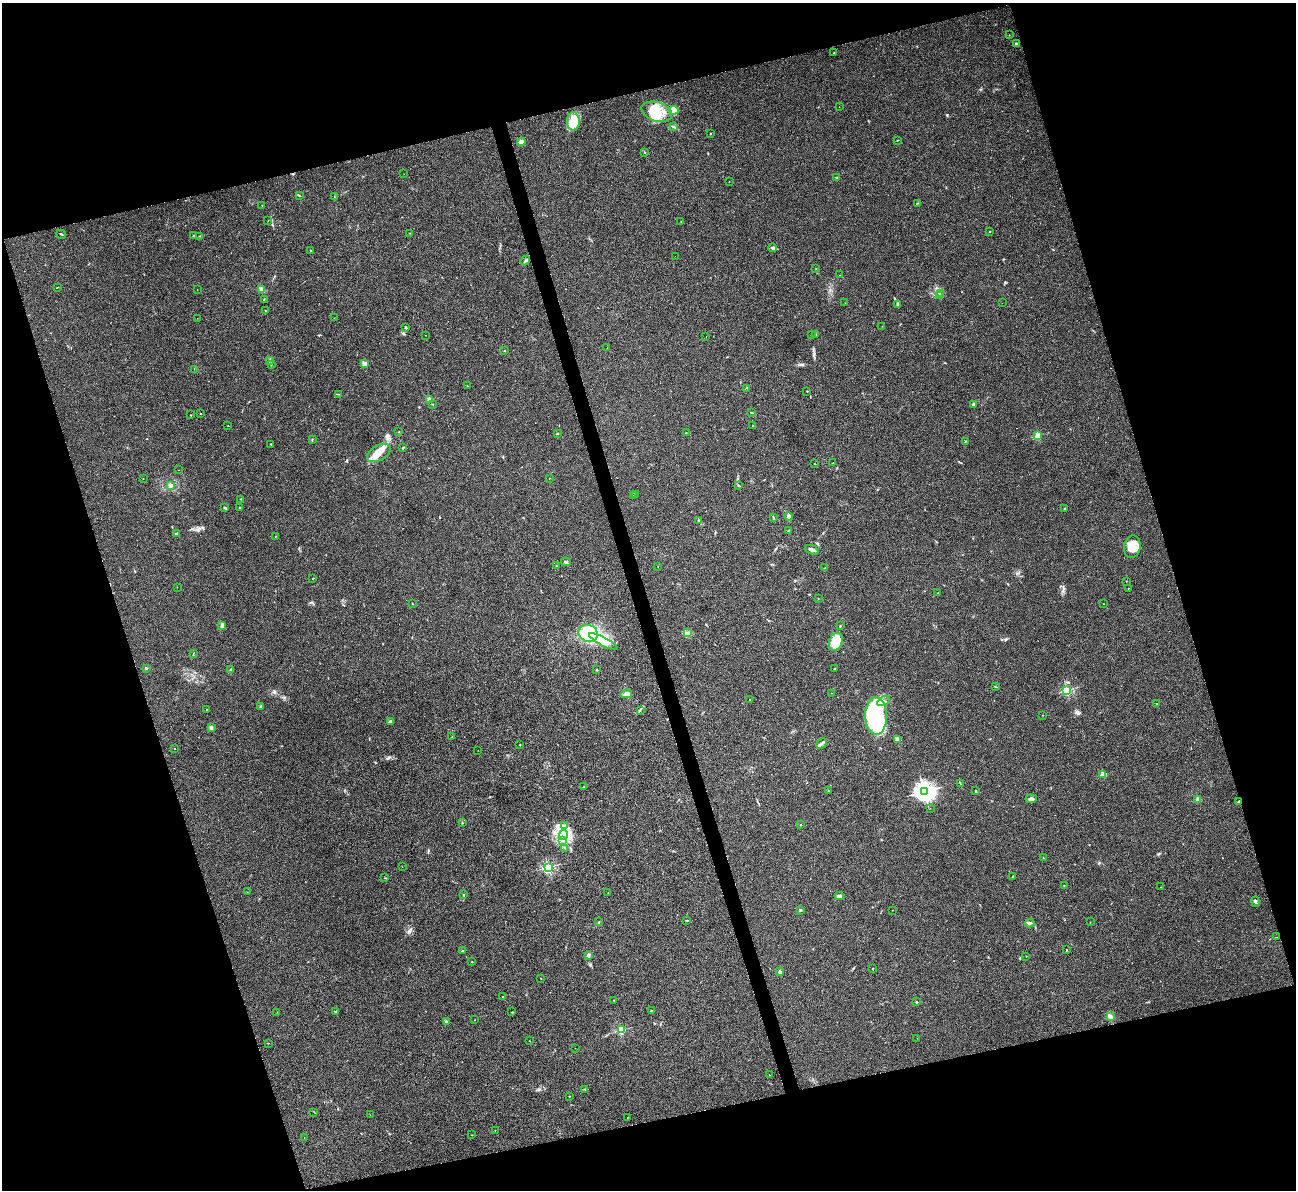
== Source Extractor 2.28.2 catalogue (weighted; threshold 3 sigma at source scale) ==
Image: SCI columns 4-5179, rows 267-5018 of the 5180 x 5164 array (HDU 1 of 3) = the unmasked area's bounding box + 8 px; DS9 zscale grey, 4 x 4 block average (1 PNG px = mean of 4 x 4 image px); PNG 1298 x 1192 px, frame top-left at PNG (2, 3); each listed source drawn as its Kron ellipse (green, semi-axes under 4 px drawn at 4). Shown black and unused: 34% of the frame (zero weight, under 3 of 4 exposures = <1% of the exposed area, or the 3 px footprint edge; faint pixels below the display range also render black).
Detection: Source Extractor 2.28.2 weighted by HDU 2 'WHT'. Background 0.0653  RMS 0.005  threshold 0.0223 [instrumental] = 3 sigma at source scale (4.5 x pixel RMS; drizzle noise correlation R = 1.50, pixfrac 1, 0.05/0.05 arcsec/px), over >= 5 px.
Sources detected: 231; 9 inside a brighter object's white glare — neither listed nor drawn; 3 coinciding with a brighter row at this scale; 11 inside a brighter listed object's ellipse — not listed separately; the other 208 listed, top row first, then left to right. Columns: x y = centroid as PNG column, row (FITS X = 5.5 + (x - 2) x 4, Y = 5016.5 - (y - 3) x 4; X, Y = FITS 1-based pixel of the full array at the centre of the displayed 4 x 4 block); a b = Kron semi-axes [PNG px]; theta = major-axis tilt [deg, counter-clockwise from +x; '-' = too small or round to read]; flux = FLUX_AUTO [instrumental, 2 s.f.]
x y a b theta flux
1009 35 2 2 - 0.65
1016 44 3 2 - 2.9
834 53 2 2 - 0.81
839 107 2 2 - 0.38
674 110 5 4 - 43
657 112 16 9 -18 68
573 121 9 6 89 30
674 127 3 2 - 2.9
710 134 2 2 - 2
897 140 2 2 - 0.95
521 142 4 3 - 15
644 152 3 2 - 1
404 174 2 2 - 0.34
836 177 2 2 - 1.4
729 182 2 2 - 1.9
299 195 3 2 - 1.8
334 197 2 2 - 1.2
918 203 2 2 - 1.1
262 205 2 2 - 0.62
268 221 2 2 - 1
681 222 2 2 - 2.5
990 231 2 2 - 3
409 233 2 2 - 1.5
61 234 5 2 - 2.2
193 235 2 2 - 0.67
200 236 2 2 - 0.74
773 248 4 3 - 6.8
311 250 2 2 - 2.1
675 256 2 2 - 0.35
525 260 5 2 - 4.5
816 268 2 2 - 0.65
839 275 2 2 - 1.1
57 287 2 2 - 1.2
197 289 2 2 - 1.1
262 289 4 3 - 13
941 293 3 2 - 2.2
939 295 2 2 - 1.3
264 299 2 2 - 1.7
845 303 2 2 - 0.38
1002 303 2 2 - 0.6
898 305 4 3 - 6.6
265 311 2 2 - 1.3
197 318 2 2 - 0.39
334 318 2 2 - 0.58
882 326 2 2 - 0.97
406 328 4 2 - 1.8
811 334 2 2 - 1.5
816 334 2 2 - 4.5
426 335 2 2 - 0.81
706 336 2 2 - 0.52
607 348 2 2 - 0.44
504 351 2 2 - 4.8
270 360 2 2 - 1.3
364 363 2 2 - 59
271 365 2 2 - 1.3
194 369 2 2 - 0.58
467 386 2 2 - 1.2
746 388 2 2 - 1.3
807 391 2 2 - 0.81
338 394 2 2 - 0.85
430 400 2 2 - 79
973 404 4 2 - 3.9
433 405 2 2 - 0.67
200 413 2 2 - 1
752 413 3 2 - 1.6
190 415 2 2 - 1.2
228 426 2 2 - 0.79
752 426 2 2 - 0.88
399 432 2 2 - 0.94
557 433 4 2 - 1.6
686 433 2 2 - 0.85
1038 435 2 2 - 110
312 439 3 2 - 1.7
965 441 2 2 - 1.1
271 444 3 2 - 1.8
403 448 3 2 - 1.8
379 453 13 7 31 32
833 463 2 2 - 0.94
815 464 2 2 - 1.1
179 470 2 2 - 1.1
143 478 2 2 - 0.58
549 478 2 2 - 0.63
170 485 3 3 - 5.4
739 486 2 2 - 1.3
633 495 2 2 - 0.75
636 495 2 2 - 0.86
241 499 2 2 - 1
240 507 2 2 - 5
225 508 3 2 - 2.6
1064 509 3 2 - 2
789 516 4 3 - 9.3
774 517 2 2 - 0.99
698 520 2 2 - 2.3
788 530 2 2 - 1.1
176 534 2 2 - 1.4
275 536 2 2 - 0.63
1132 547 11 8 79 48
812 550 7 3 -19 8.9
566 562 5 3 - 5.6
556 566 3 2 - 1.3
658 567 2 2 - 0.61
825 568 2 2 - 1
312 579 2 2 - 0.87
1126 581 2 2 - 0.56
177 587 2 2 - 0.65
1128 588 2 2 - 2.1
938 593 2 2 - 0.87
818 598 2 2 - 0.61
412 603 3 2 - 1.2
1103 604 2 2 - 0.96
222 626 3 2 - 2.9
840 626 2 2 - 5.8
588 633 10 8 -26 130
687 633 2 2 - 2.5
603 642 16 4 -28 23
836 642 9 6 70 54
193 654 2 2 - 0.77
146 668 2 2 - 2
834 669 2 2 - 6.8
231 670 2 2 - 2.7
597 670 2 2 - 2.9
996 687 2 2 - 0.85
1066 690 2 2 - 320
832 693 2 2 - 0.59
627 694 5 3 - 10
750 700 2 2 - 1.2
884 701 7 4 30 13
1156 704 2 2 - 0.85
260 706 2 2 - 2.5
206 709 2 2 - 0.99
640 710 2 2 - 1.1
1043 715 2 2 - 3.7
876 716 19 11 -88 120
390 722 2 2 - 34
211 727 3 2 - 6.3
452 736 2 2 - 1.1
898 739 4 3 - 11
821 743 6 2 43 9.5
520 745 2 2 - 0.94
174 748 2 2 - 0.91
478 750 2 2 - 0.45
1103 774 2 2 - 85
960 783 2 2 - 0.97
584 787 2 2 - 0.91
828 791 2 2 - 0.83
924 791 4 4 - 1500
976 791 3 2 - 1.5
1031 799 6 3 7 7.1
1198 799 2 2 - 58
1238 801 2 2 - 3
930 808 2 2 - 0.54
462 823 2 2 - 0.91
800 824 2 2 - 1.3
564 826 2 2 - 2.2
563 835 5 2 - 8.1
563 840 3 2 - 2.8
565 848 2 2 - 0.91
1043 858 2 2 - 0.96
402 867 2 2 - 0.5
548 867 2 2 - 410
1013 876 2 2 - 0.85
384 878 2 2 - 1.1
1064 885 2 2 - 0.89
1161 887 2 2 - 0.51
247 892 2 2 - 0.43
608 893 2 2 - 0.6
463 895 2 2 - 1.1
839 896 4 2 - 10
1255 902 5 2 - 3.8
800 910 3 2 - 2.9
892 910 2 2 - 1.5
687 920 3 2 - 2.2
599 922 2 2 - 1.6
1090 922 2 2 - 0.61
1030 923 5 2 - 4.4
1277 937 2 2 - 0.71
1066 950 2 2 - 1.8
463 951 3 2 - 3.1
588 955 3 3 - 5.4
1026 956 2 2 - 0.54
472 962 2 2 - 1.5
872 969 2 2 - 1.8
780 972 3 3 - 4
541 978 2 2 - 0.82
503 996 2 2 - 5.7
614 1000 2 2 - 0.98
916 1002 2 2 - 7.5
651 1011 2 2 - 2.6
277 1012 2 2 - 0.46
335 1012 3 2 - 1.8
512 1012 2 2 - 0.84
1110 1016 3 3 - 10
475 1020 2 2 - 1.6
446 1021 3 2 - 3.1
621 1030 2 2 - 210
917 1038 2 2 - 0.59
529 1041 2 2 - 0.63
268 1043 2 2 - 1.4
575 1048 2 2 - 0.65
770 1075 2 2 - 0.49
585 1089 2 2 - 2.3
569 1096 2 2 - 1.1
314 1112 2 2 - 0.73
370 1115 2 2 - 0.47
627 1118 2 2 - 1
495 1130 2 2 - 2.2
471 1135 2 2 - 0.67
304 1138 2 2 - 0.6
Overlapping masked pixels (flux is a lower limit): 1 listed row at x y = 1238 801
Diffuse or blended objects may show on this block-average render without a row.